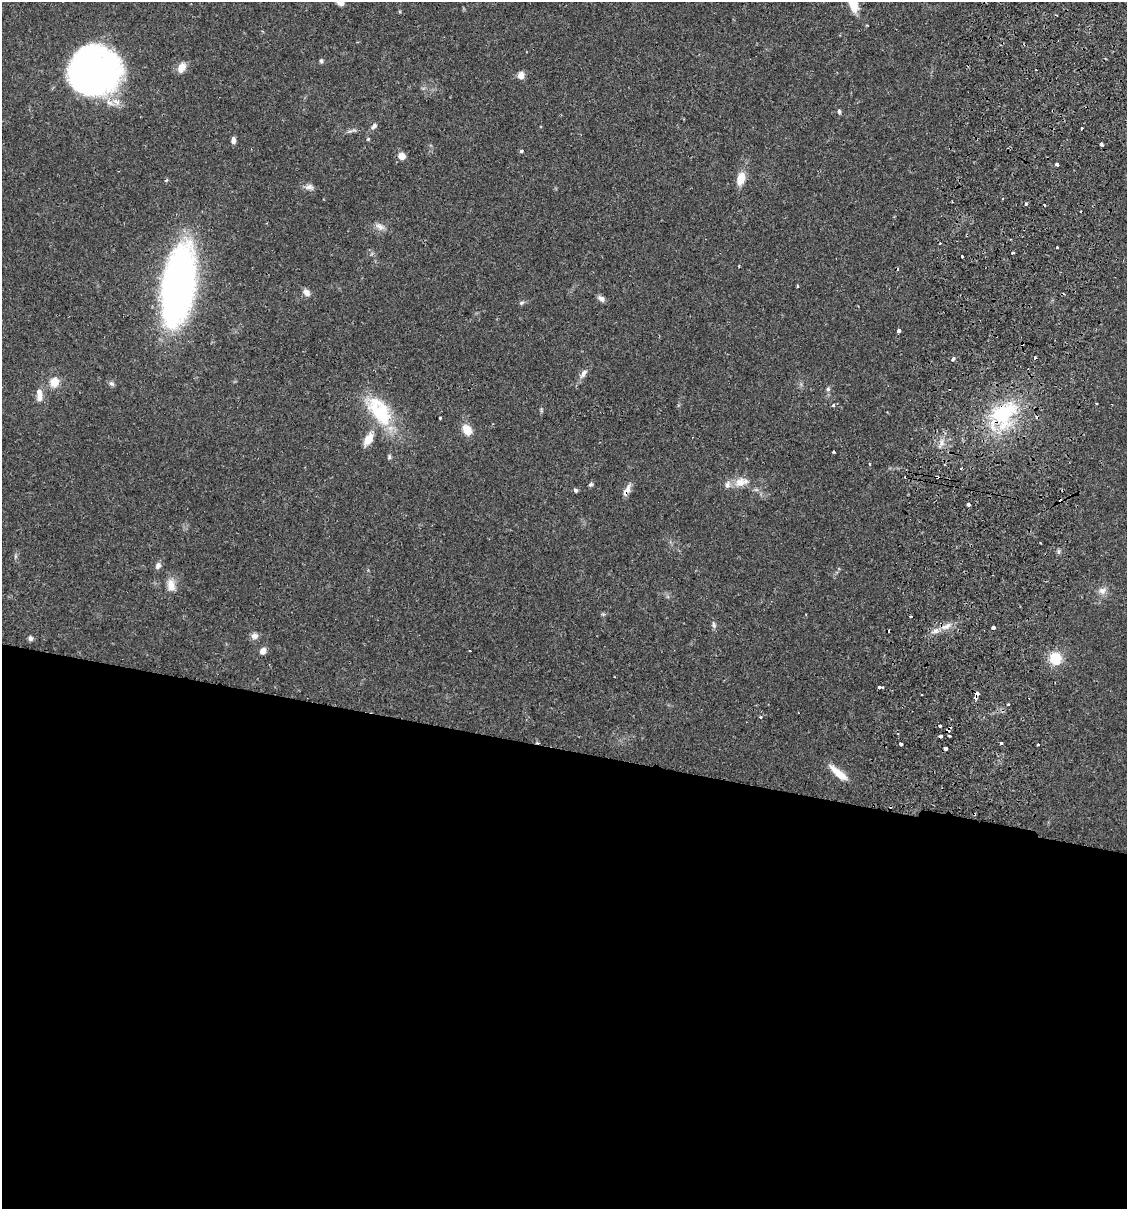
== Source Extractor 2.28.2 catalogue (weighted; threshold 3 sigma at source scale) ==
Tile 14 of 4 x 4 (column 2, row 4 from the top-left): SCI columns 1299-2423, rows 17-1223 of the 4963 x 4856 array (HDU 1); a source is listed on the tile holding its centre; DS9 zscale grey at full resolution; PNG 1129 x 1211 px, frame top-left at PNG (2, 2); no overlay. Shown black and unused: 38% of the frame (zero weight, under 2 of 3 exposures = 3% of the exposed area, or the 3 px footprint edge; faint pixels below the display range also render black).
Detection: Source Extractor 2.28.2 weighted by HDU 2 'WHT'; one run over the whole footprint, this tile lists its part. Background 0.0646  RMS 0.005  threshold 0.0226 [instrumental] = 3 sigma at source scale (4.5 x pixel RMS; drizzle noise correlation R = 1.50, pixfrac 1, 0.05/0.05 arcsec/px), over >= 5 px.
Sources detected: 88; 15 cosmic-ray / hot-pixel residue — not listed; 2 inside a brighter listed object's ellipse — not listed separately; the other 71 listed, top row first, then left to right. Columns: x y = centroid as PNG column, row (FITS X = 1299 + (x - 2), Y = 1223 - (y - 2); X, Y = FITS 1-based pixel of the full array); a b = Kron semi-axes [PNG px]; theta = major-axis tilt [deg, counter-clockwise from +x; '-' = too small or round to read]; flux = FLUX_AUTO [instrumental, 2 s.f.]
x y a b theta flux
341 3 8 6 -13 2.3
321 61 6 5 - 0.86
182 67 14 9 60 4.3
94 74 37 37 - 250
521 75 8 7 - 3.6
839 111 6 4 -87 0.93
374 126 9 6 45 1.5
233 140 8 5 -88 1.9
1101 144 4 3 - 1.9
521 151 4 4 - 0.74
402 156 6 6 - 5
1057 164 4 3 - 2.5
741 178 13 8 76 7.6
309 187 12 8 -7 2.3
1026 204 3 3 - 0.82
380 226 12 8 -31 2.8
1057 248 3 2 - 0.91
1013 253 3 2 - 0.88
962 256 3 2 - 0.48
178 285 51 20 82 320
797 286 3 3 - 0.71
306 292 10 7 -40 2.5
601 298 10 6 -37 1.9
521 303 7 5 17 1
899 331 4 3 - 1.9
953 359 4 3 - 3.1
583 373 13 7 56 2.6
54 382 10 9 - 6.6
111 384 8 5 -20 1.1
828 389 6 6 - 0.95
39 395 19 7 -86 4.4
1096 403 3 2 - 0.38
833 405 5 4 - 0.65
379 411 46 22 -53 32
1004 414 40 28 44 42
440 418 3 3 - 0.66
467 430 11 9 -57 7.1
368 439 18 9 58 6.1
941 443 10 5 90 2.1
834 452 3 2 - 0.57
389 457 7 5 79 0.85
870 464 4 2 - 0.54
937 477 4 3 - 1.7
741 482 20 11 17 6.1
591 484 6 5 - 0.95
576 490 4 4 - 1.5
627 490 18 6 62 3
968 504 3 3 - 2.6
158 566 8 6 58 1.9
171 585 17 10 -78 4.8
1102 591 11 9 -16 2.9
910 616 4 3 - 3.5
714 625 10 5 -76 1.4
946 626 16 6 25 4
993 628 3 3 - 3.2
254 636 9 8 - 2.3
30 638 6 5 - 1.4
263 651 7 6 - 3.3
469 651 3 2 - 0.51
1055 658 12 11 - 14
880 687 5 3 - 3.7
977 693 4 3 - 3.5
1008 704 3 3 - 0.84
761 717 3 3 - 0.97
940 726 3 3 - 1.7
949 736 3 3 - 1.2
1001 743 3 3 - 1.5
900 744 4 3 - 4.5
1038 745 3 3 - 1.1
946 748 4 3 - 3
838 773 25 7 -40 7.6
Overlapping masked pixels (flux is a lower limit): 5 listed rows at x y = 1004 414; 937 477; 627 490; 993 628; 977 693
Isophote crosses this tile's border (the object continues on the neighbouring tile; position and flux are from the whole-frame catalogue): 1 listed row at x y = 341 3